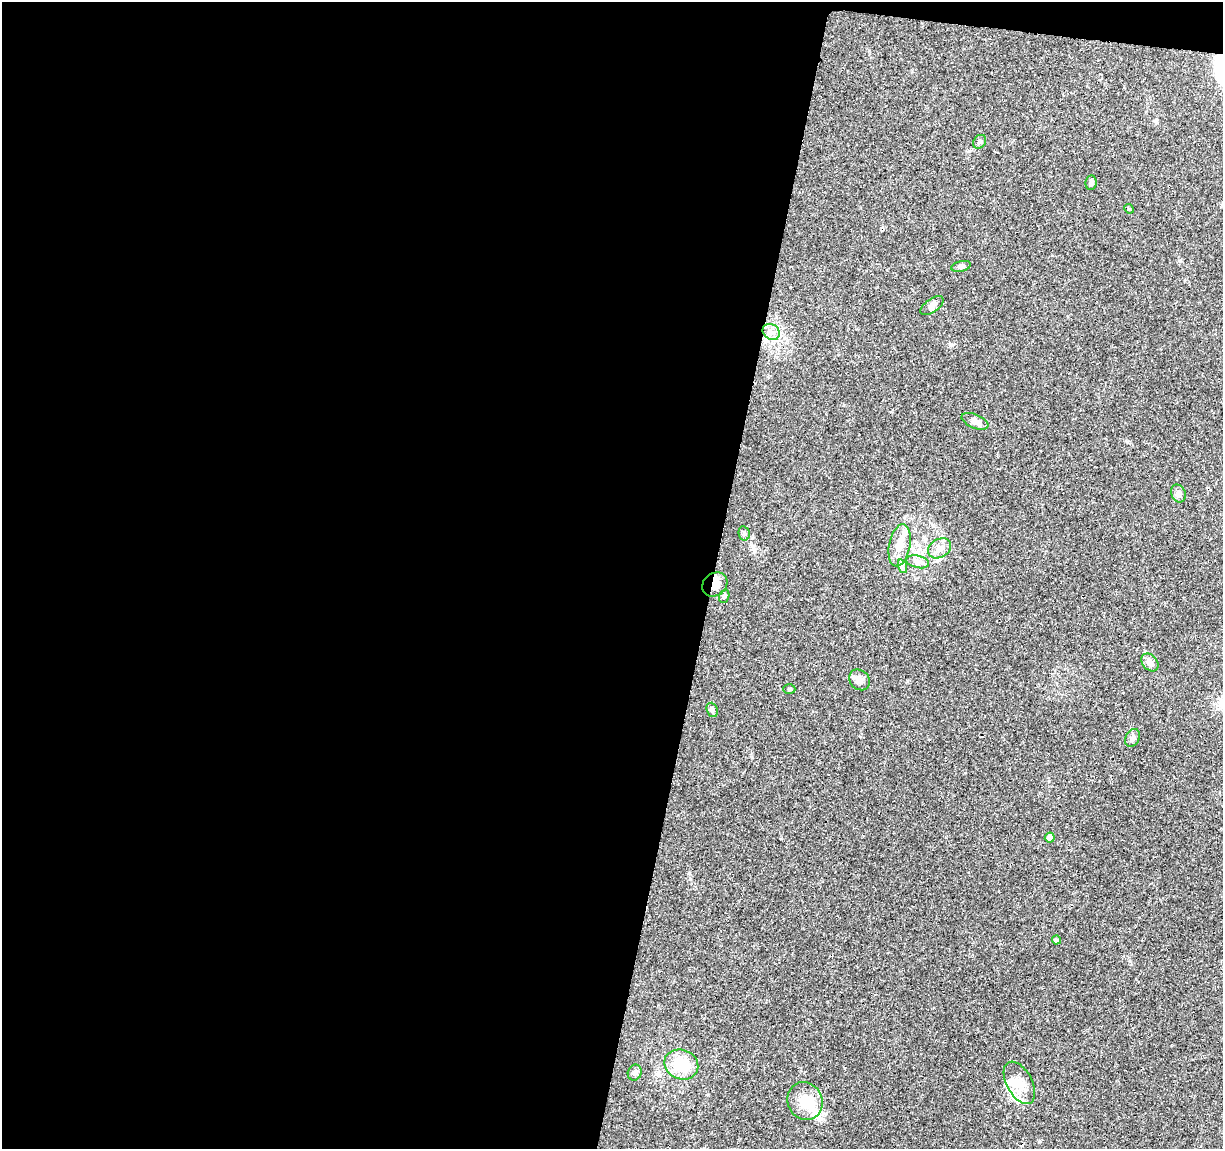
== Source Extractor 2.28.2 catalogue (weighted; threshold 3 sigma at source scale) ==
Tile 1 of 4 x 4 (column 1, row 1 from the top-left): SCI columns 5-1225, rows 3671-4817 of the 4906 x 5106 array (HDU 1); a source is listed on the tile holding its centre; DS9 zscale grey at full resolution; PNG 1225 x 1151 px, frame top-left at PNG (2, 2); each listed source drawn as its Kron ellipse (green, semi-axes under 4 px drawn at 4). Shown black and unused: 59% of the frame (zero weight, under 3 of 4 exposures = <1% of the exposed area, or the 3 px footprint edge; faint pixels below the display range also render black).
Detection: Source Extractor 2.28.2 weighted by HDU 2 'WHT'; one run over the whole footprint, this tile lists its part. Background 0.0368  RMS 0.0035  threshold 0.0156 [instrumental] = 3 sigma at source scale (4.5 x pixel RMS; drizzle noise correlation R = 1.50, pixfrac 1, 0.0396/0.0396 arcsec/px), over >= 5 px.
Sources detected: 31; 3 inside a brighter object's white glare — neither listed nor drawn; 2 inside a brighter listed object's ellipse — not listed separately; the other 26 listed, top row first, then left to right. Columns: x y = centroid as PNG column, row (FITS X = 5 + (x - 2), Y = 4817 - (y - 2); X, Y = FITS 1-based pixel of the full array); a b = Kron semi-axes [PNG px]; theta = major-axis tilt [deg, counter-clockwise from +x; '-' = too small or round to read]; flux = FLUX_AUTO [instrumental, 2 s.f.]
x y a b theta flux
980 142 7 6 - 0.73
1091 183 7 5 82 0.77
1129 209 5 4 - 0.36
961 266 10 5 12 1
932 306 13 6 35 1.6
771 332 9 7 -34 2
975 421 14 7 -22 1.9
1178 494 9 7 -66 1.2
744 533 7 5 -77 0.77
900 545 21 10 79 4.7
939 548 12 9 31 2.6
918 562 11 6 -13 1.5
902 566 7 4 -71 0.78
715 584 13 11 38 3.1
724 596 7 5 70 0.58
1150 662 10 7 -47 2
859 680 11 9 -46 1.8
789 689 6 5 - 0.5
712 710 7 5 -69 0.64
1133 738 9 6 60 1
1050 838 5 5 - 3.7
1056 940 4 4 - 0.73
681 1065 17 14 -22 10
635 1073 8 7 - 0.95
1019 1083 23 12 -62 5.4
805 1101 19 17 -66 7.2
Overlapping masked pixels (flux is a lower limit): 1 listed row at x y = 715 584